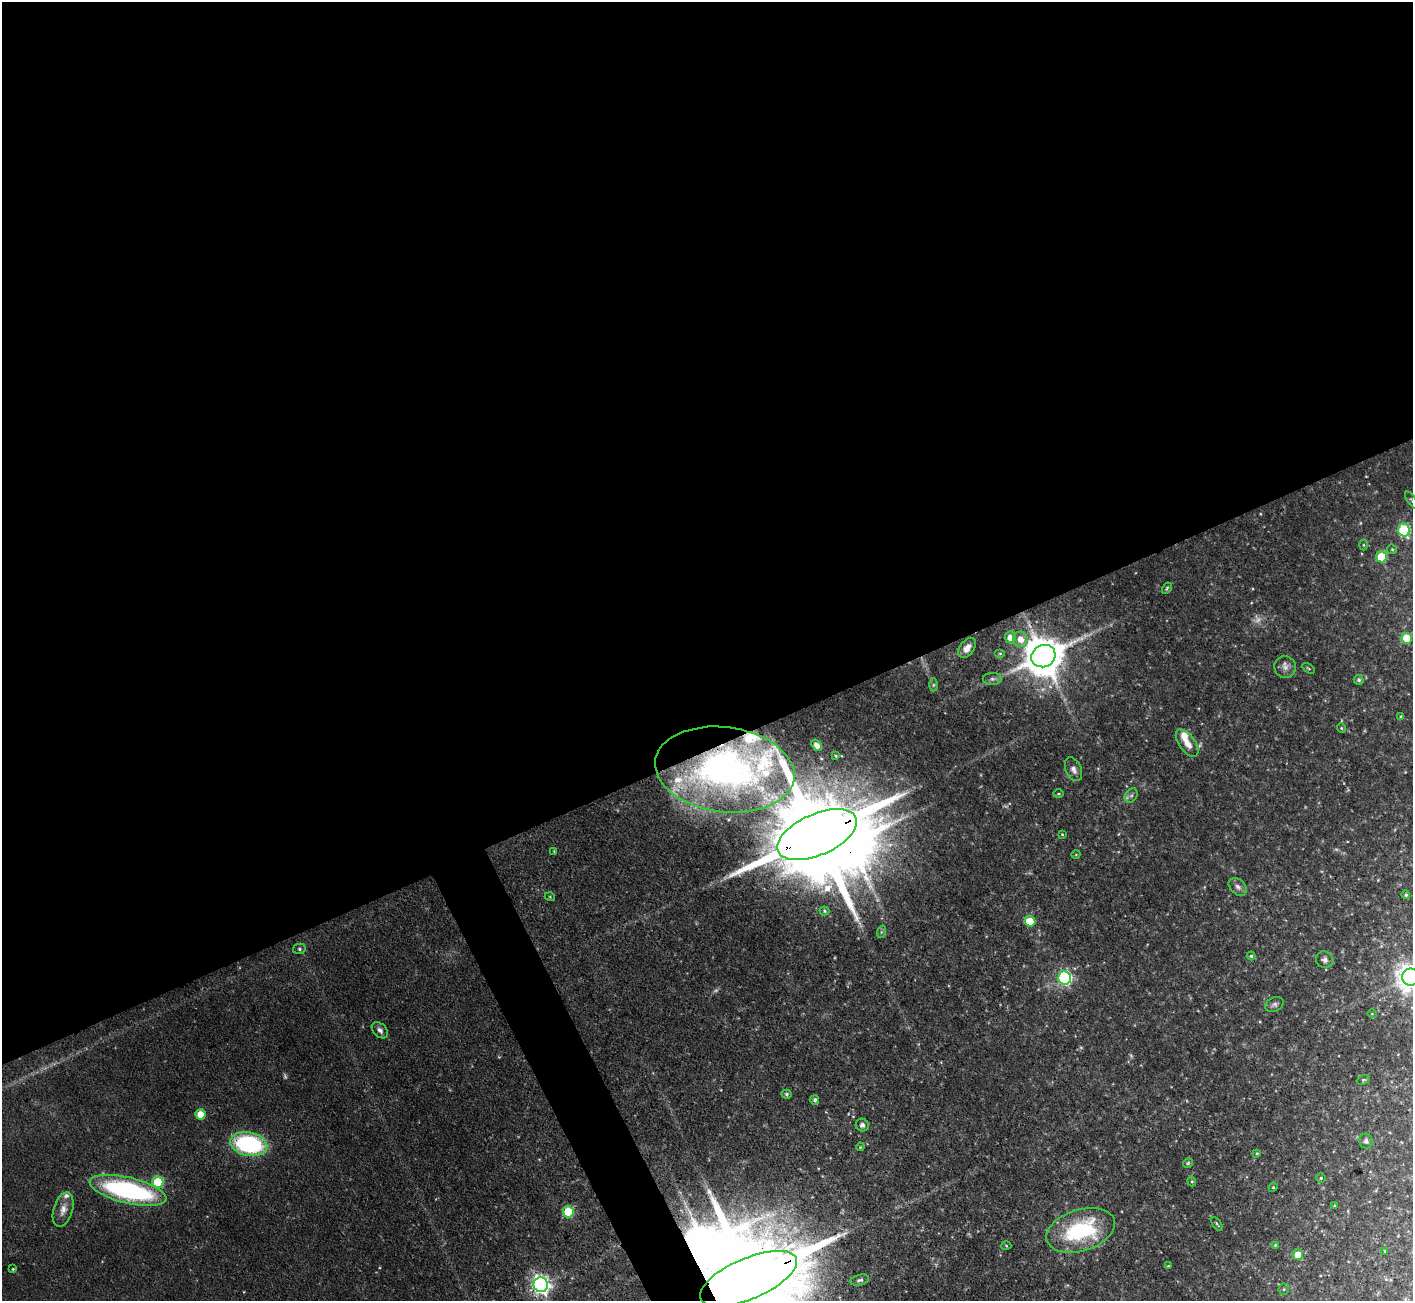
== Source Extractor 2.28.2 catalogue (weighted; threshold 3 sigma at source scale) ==
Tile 2 of 4 x 4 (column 2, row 1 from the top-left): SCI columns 1413-2823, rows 4183-5481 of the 5648 x 5633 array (HDU 1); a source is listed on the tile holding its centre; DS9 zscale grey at full resolution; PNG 1415 x 1303 px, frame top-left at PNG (2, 2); each listed source drawn as its Kron ellipse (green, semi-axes under 4 px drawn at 4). Shown black and unused: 59% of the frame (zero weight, under 3 of 4 exposures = <1% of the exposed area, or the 3 px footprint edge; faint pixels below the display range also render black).
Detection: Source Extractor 2.28.2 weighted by HDU 2 'WHT'; one run over the whole footprint, this tile lists its part. Background 0.0568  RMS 0.0043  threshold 0.0194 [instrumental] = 3 sigma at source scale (4.5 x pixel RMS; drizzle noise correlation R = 1.50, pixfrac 1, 0.05/0.05 arcsec/px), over >= 5 px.
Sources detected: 90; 7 too faint to see at this stretch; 2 inside a brighter object's white glare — neither listed nor drawn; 7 inside a brighter listed object's ellipse — not listed separately; the other 74 listed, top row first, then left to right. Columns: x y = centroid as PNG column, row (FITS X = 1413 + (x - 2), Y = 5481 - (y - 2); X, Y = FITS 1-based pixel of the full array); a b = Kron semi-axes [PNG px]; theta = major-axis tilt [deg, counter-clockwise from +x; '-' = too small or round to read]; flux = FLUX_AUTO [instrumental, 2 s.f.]
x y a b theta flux
1412 500 10 3 -56 0.63
1404 530 6 6 - 45
1363 545 5 3 - 0.5
1392 549 5 4 - 0.56
1381 557 5 5 - 20
1167 588 6 4 59 0.6
1010 637 6 5 - 5.8
1406 638 5 5 - 15
1021 639 8 7 - 5
967 648 11 7 53 3.8
1000 654 5 3 - 0.52
1043 656 12 11 - 1600
1285 667 11 10 - 2.7
1308 668 7 3 -30 0.5
992 679 9 6 -1 1.5
1359 680 5 5 - 1
933 685 6 4 89 0.71
1401 717 4 4 - 0.68
1341 728 5 4 - 0.48
1187 743 16 8 -54 5.1
817 745 6 4 -54 1.9
836 756 3 3 - 0.52
1073 769 12 8 -67 2.4
725 770 70 42 -7 160
1059 794 5 3 - 0.48
1131 795 8 6 52 1.3
1062 834 3 3 - 0.4
817 835 42 20 24 12000
554 851 4 3 - 0.43
1076 854 4 3 - 0.34
1238 887 10 7 -44 2
1406 895 4 4 - 0.69
550 897 5 3 - 0.47
825 911 5 4 - 0.57
1030 921 5 5 - 15
881 932 6 4 71 0.76
299 949 6 5 - 0.82
1251 956 4 4 - 0.69
1325 960 9 8 - 1.7
1410 977 8 8 - 500
1065 978 6 6 - 80
1274 1005 10 7 24 1.5
1372 1014 4 3 - 0.36
380 1030 9 6 -46 1.9
1363 1080 7 4 18 0.64
787 1094 5 4 - 0.71
815 1100 5 4 - 1.1
200 1114 5 5 - 8.4
862 1125 6 6 - 1.5
1366 1141 7 6 - 1.4
249 1144 19 11 -11 63
860 1147 4 3 - 0.4
1257 1153 4 3 - 0.55
1188 1163 5 5 - 0.59
1321 1178 5 5 - 0.63
1192 1181 5 4 - 0.63
158 1182 5 5 - 23
1273 1187 5 4 - 0.49
128 1190 39 13 -14 81
1335 1206 4 3 - 0.43
63 1209 18 9 73 4.2
568 1212 5 5 - 24
1217 1224 8 2 -55 0.61
1081 1230 35 20 17 44
1275 1245 4 4 - 0.51
1006 1246 5 3 - 0.45
1385 1251 3 3 - 0.5
1298 1255 5 5 - 6.4
1168 1266 4 3 - 0.38
13 1269 4 3 - 0.47
748 1279 52 20 23 16000
860 1280 9 5 12 1.4
541 1285 7 7 - 240
1284 1289 5 5 - 0.73
Overlapping masked pixels (flux is a lower limit): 5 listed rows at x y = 1043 656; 725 770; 817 835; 748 1279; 541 1285
Isophote crosses this tile's border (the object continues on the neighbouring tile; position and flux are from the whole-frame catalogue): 3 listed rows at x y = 1412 500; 1410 977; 748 1279